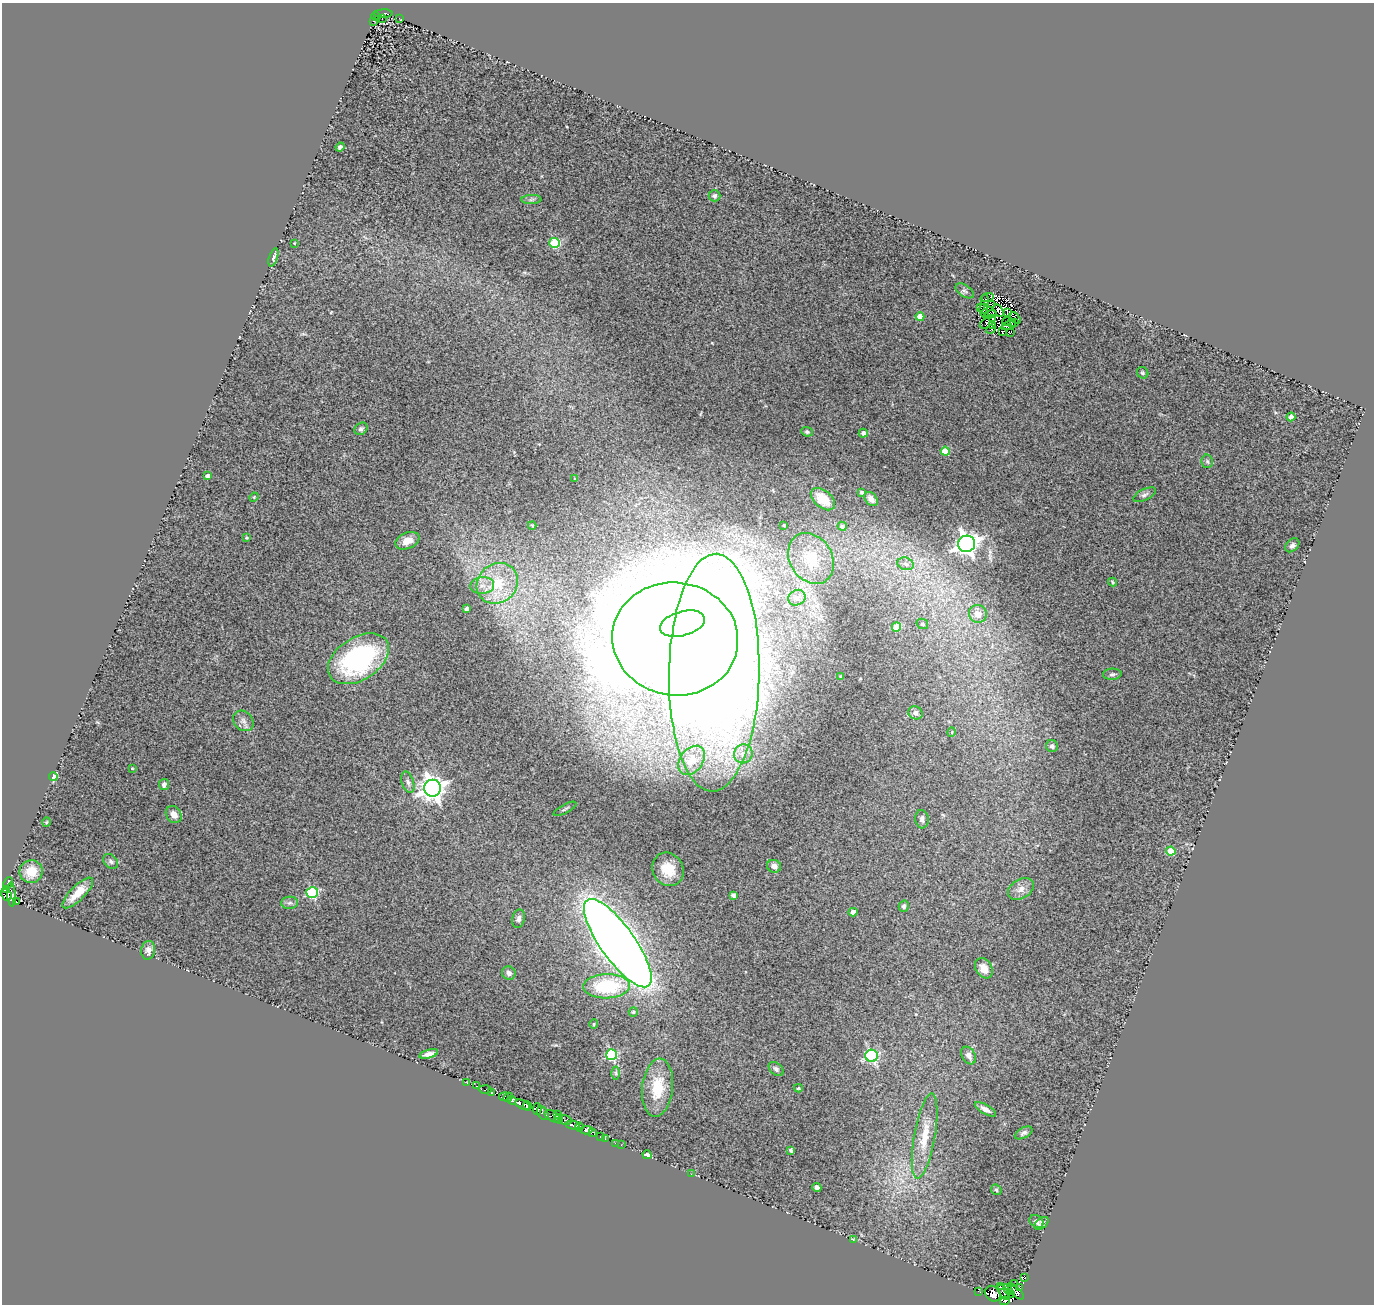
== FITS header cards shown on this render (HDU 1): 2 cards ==
NAXIS1  =                 1372
NAXIS2  =                 1302

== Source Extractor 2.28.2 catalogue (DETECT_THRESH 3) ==
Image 1372 x 1302 px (HDU 1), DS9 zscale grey, 1 PNG px = 1 image px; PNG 1376 x 1306 px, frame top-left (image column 1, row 1302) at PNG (2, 3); each listed source drawn as its Kron ellipse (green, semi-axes under 4 px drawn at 4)
Background 0.525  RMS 0.18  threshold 0.55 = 3 sigma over >= 5 px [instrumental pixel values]
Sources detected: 177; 14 with non-positive FLUX_AUTO (blend fragments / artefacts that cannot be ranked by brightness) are neither listed nor drawn; the other 163 listed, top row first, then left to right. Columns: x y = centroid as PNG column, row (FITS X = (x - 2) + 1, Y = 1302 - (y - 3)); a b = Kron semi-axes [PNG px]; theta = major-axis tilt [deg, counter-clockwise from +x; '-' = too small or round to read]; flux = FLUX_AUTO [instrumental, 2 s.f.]
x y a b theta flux
383 14 9 3 3 250
376 16 4 3 - 210
382 18 2 2 - 30
400 19 4 2 - 8.7
374 21 3 2 - 16
340 147 5 3 - 20
714 196 6 6 - 36
531 200 10 4 1 32
294 243 3 3 - 10
555 243 5 5 - 760
273 257 9 4 72 34
965 291 10 6 -33 36
988 298 6 3 19 69
985 300 6 3 -87 41
992 305 4 2 - 14
980 307 4 2 - 10
984 309 5 2 - 24
998 310 7 3 -59 60
985 313 4 3 - 35
1007 313 3 2 - 15
990 314 6 2 17 20
920 317 4 4 - 230
992 318 2 2 - 17
1015 318 7 3 -47 13
988 322 9 4 33 7.6
1006 322 4 2 - 12
1011 322 4 2 - 15
1015 323 2 2 - 11
992 325 3 2 - 8.1
1008 326 7 2 15 11
991 330 5 2 - 36
1003 331 4 3 - 16
1010 333 3 2 - 21
1143 373 6 5 - 22
1291 417 4 4 - 47
361 429 7 5 41 33
807 432 6 4 -24 23
863 433 4 4 - 65
945 451 4 4 - 270
1207 461 7 5 -79 26
208 476 4 4 - 95
575 478 3 2 - 8.1
862 492 4 3 - 45
1144 495 12 5 25 41
254 497 5 4 - 12
823 499 14 8 -40 210
871 499 8 5 -49 71
532 525 4 3 - 14
784 525 3 3 - 13
842 526 4 4 - 52
247 538 3 3 - 19
407 541 12 8 22 140
967 544 8 8 - 9200
1292 545 8 6 43 36
811 558 27 21 -58 410
906 564 8 6 -17 47
1113 582 4 3 - 15
497 583 22 19 41 530
482 586 12 8 6 100
797 598 9 7 29 53
467 609 4 4 - 60
978 614 9 9 - 120
682 624 23 12 16 16000
922 624 6 5 - 26
896 627 4 4 - 320
675 639 63 56 -8 100000
358 659 33 21 33 2000
714 673 119 45 89 48000
1112 674 9 5 3 31
841 677 3 3 - 18
915 713 7 6 - 51
243 721 11 9 -45 64
952 732 5 3 - 11
1052 746 6 6 - 35
743 754 9 9 - 98
691 760 16 11 51 130
132 768 3 3 - 11
53 777 4 3 - 180
408 782 11 6 -71 48
164 785 6 5 - 50
433 788 8 8 - 11000
565 809 13 3 28 21
174 814 9 7 -56 110
922 819 9 7 -84 47
47 822 5 3 - 11
1171 851 5 4 - 360
111 861 8 6 -45 31
774 866 7 6 - 65
668 869 17 15 -57 330
31 872 11 11 - 230
8 883 6 3 65 100
7 889 3 3 - 19
1021 889 14 9 32 89
312 892 6 5 - 1300
78 893 20 7 45 190
6 895 6 5 - 270
11 895 12 3 -86 400
734 895 4 4 - 50
16 901 3 3 - 95
290 903 8 6 3 37
904 906 6 5 - 26
853 912 4 4 - 110
518 919 9 6 77 47
618 943 53 17 -54 22000
148 950 9 7 80 69
984 968 11 8 -59 130
509 973 7 6 - 56
607 986 23 12 2 880
633 1012 5 4 - 22
594 1024 5 4 - 16
429 1054 10 4 15 62
612 1055 5 5 - 1200
969 1055 9 6 -60 62
872 1056 6 6 - 1900
776 1069 8 5 -43 35
616 1073 6 4 -89 21
467 1083 3 2 - 17
477 1085 3 2 - 11
657 1088 29 15 84 430
798 1088 4 3 - 14
485 1090 6 3 -3 170
491 1092 3 3 - 33
504 1097 5 3 - 450
508 1097 5 3 - 380
512 1100 4 4 - 200
523 1105 8 3 -29 1500
527 1106 5 4 - 1000
537 1109 6 4 -87 330
985 1109 12 4 -30 62
543 1113 7 5 -56 500
557 1115 3 2 - 81
552 1116 8 5 -27 340
559 1119 5 3 - 130
565 1120 7 4 -13 540
573 1125 7 3 -13 940
579 1127 4 3 - 180
586 1130 6 4 -2 860
592 1132 4 3 - 60
1024 1133 9 5 29 34
925 1136 43 10 80 320
600 1137 3 2 - 82
605 1138 2 2 - 9.7
615 1143 3 2 - 49
621 1145 2 2 - 7.4
791 1150 4 3 - 29
647 1155 4 4 - 81
691 1174 2 2 - 42
817 1188 5 4 - 57
996 1190 6 4 -44 17
1036 1221 7 6 - 39
1041 1223 8 5 38 36
853 1240 2 2 - 71
1025 1278 3 2 - 34
1015 1283 2 2 - 27
1000 1287 3 2 - 63
1019 1287 3 2 - 62
1008 1289 5 4 - 410
1016 1291 10 4 -44 930
978 1292 3 2 - 3
1004 1292 8 3 -58 410
993 1294 8 7 - 2400
1011 1294 3 3 - 280
1005 1301 5 3 - 670
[14 non-positive-flux detections neither listed nor drawn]